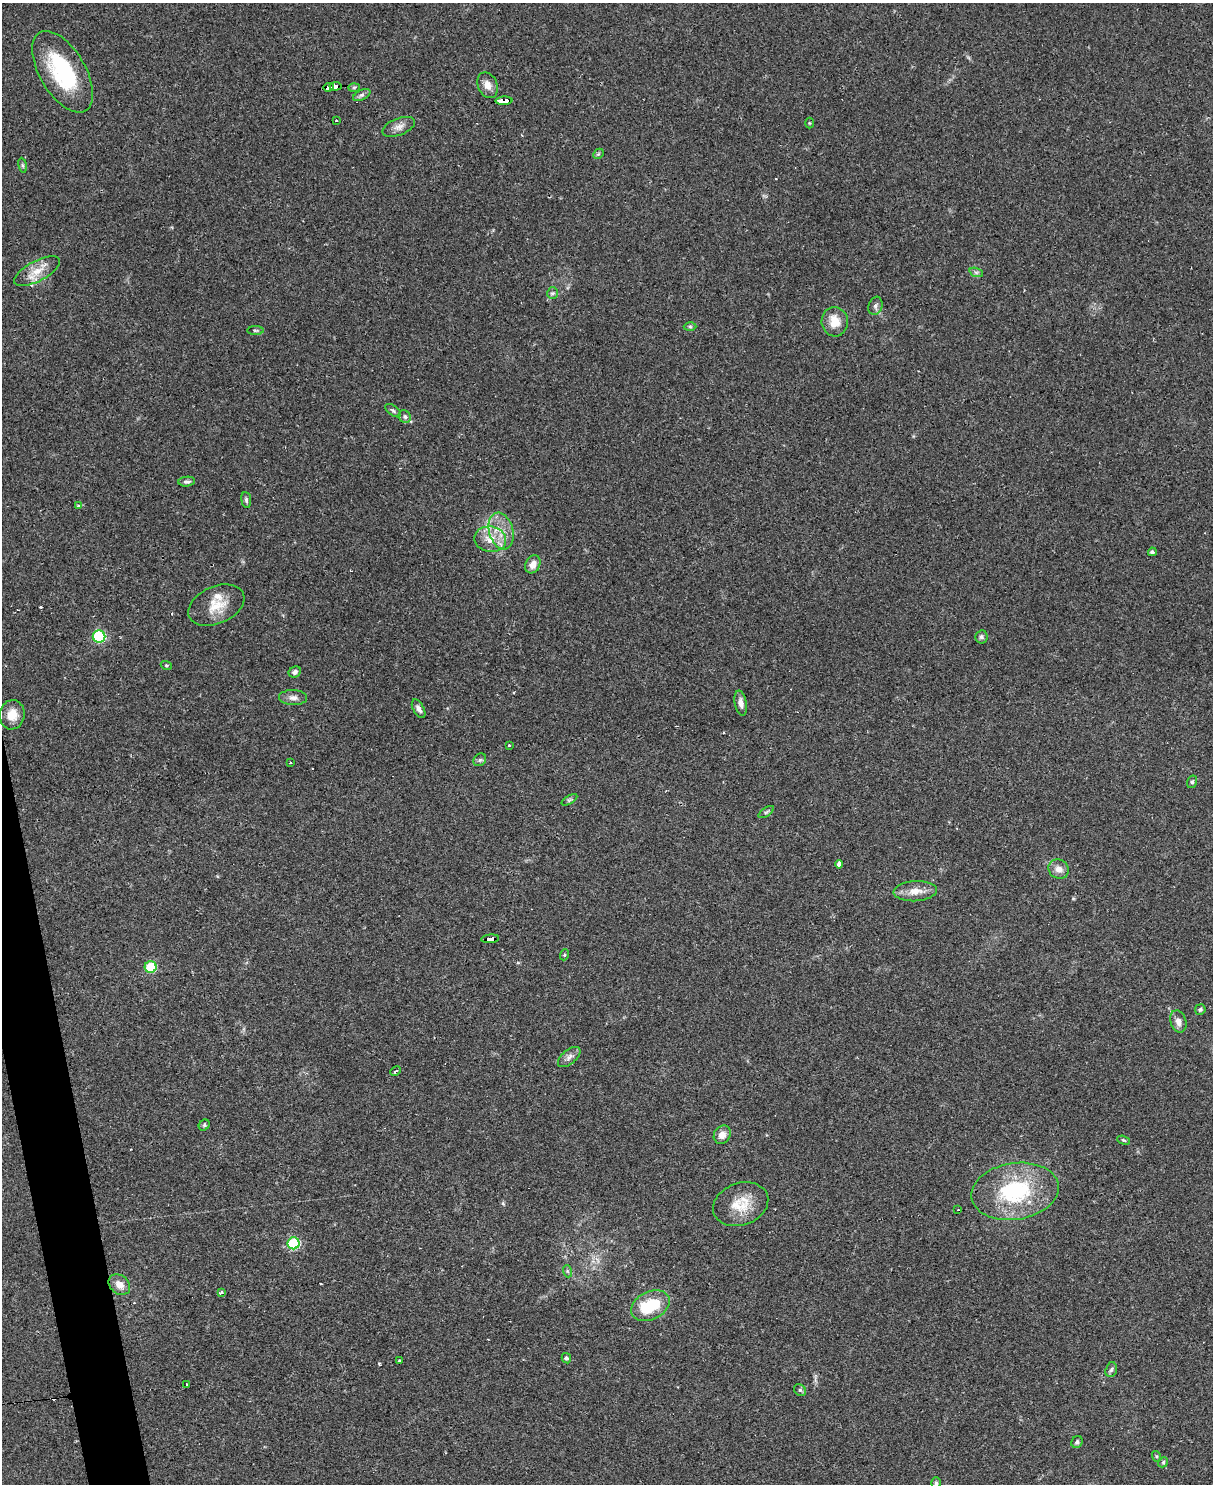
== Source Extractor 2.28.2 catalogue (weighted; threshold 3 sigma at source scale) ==
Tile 7 of 4 x 3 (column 3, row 2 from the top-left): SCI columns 2423-3633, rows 1728-3209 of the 4844 x 4824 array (HDU 1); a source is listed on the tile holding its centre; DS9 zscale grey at full resolution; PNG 1215 x 1486 px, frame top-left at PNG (2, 3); each listed source drawn as its Kron ellipse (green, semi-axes under 4 px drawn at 4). Shown black and unused: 2% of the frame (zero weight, under 2 of 3 exposures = <1% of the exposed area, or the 3 px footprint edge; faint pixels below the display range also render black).
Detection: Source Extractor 2.28.2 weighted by HDU 2 'WHT'; one run over the whole footprint, this tile lists its part. Background 0.0698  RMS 0.0058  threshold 0.0262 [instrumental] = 3 sigma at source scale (4.5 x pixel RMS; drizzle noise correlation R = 1.50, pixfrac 1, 0.05/0.05 arcsec/px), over >= 5 px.
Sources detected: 85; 1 inside a brighter object's white glare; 8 cosmic-ray / hot-pixel residue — neither listed nor drawn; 3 inside a brighter listed object's ellipse — not listed separately; the other 73 listed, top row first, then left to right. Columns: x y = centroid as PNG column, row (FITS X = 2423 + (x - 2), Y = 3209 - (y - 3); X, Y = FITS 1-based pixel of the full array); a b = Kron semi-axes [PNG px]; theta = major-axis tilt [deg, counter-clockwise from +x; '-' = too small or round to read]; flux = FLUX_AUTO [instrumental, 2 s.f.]
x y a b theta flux
62 72 45 22 -59 49
488 85 13 9 -67 4.4
335 86 6 4 5 43
329 87 5 3 - 44
354 87 6 4 2 0.76
362 95 9 5 26 1.6
504 101 8 4 1 77
336 121 3 3 - 2.1
809 123 5 3 - 0.54
399 127 17 8 21 3.9
598 154 6 4 45 0.78
23 165 7 4 -81 0.91
37 271 25 10 28 8.5
976 272 7 4 -18 1.2
553 293 6 5 - 1.2
875 306 9 7 71 1.9
835 322 15 13 -84 8.2
690 327 6 4 -1 0.87
255 330 8 4 -1 0.89
393 411 9 5 -37 1.2
405 417 7 6 - 1.4
187 482 8 5 6 1.5
246 500 8 5 -82 1.2
78 506 3 3 - 0.93
501 531 19 12 -73 9.7
490 539 16 13 -10 9.1
1152 552 4 4 - 1.2
533 564 9 7 62 4.7
216 605 29 18 24 13
99 637 6 6 - 48
981 637 6 6 - 1.5
166 665 5 3 - 0.63
295 672 6 5 - 1.7
293 698 14 7 -1 3.2
741 703 13 6 -79 3.3
419 709 10 5 -61 2.4
12 715 15 12 81 8.4
509 745 3 3 - 0.85
480 760 7 5 44 1.2
290 763 3 3 - 0.62
1192 782 6 5 - 1
569 800 9 4 31 1
766 812 9 3 33 0.89
839 864 4 4 - 2
1059 869 10 9 - 4.1
915 891 22 10 3 6.9
490 939 9 4 5 160
564 955 5 3 - 0.59
151 967 6 6 - 32
1200 1009 5 5 - 1.1
1178 1021 11 8 -73 3.8
569 1057 13 7 40 2.8
395 1071 5 3 - 0.81
204 1125 6 5 - 0.85
722 1135 9 8 - 4.5
1124 1140 7 4 -20 0.76
1015 1191 44 28 9 54
741 1204 28 21 20 15
958 1210 3 2 - 0.41
294 1243 6 6 - 53
567 1271 6 4 -71 0.78
119 1285 12 9 -41 4.7
221 1293 3 3 - 9.6
650 1306 20 14 26 23
566 1358 5 4 - 1.1
400 1361 3 3 - 1.2
1111 1370 7 5 72 1.4
186 1385 3 2 - 0.76
800 1390 6 5 - 0.97
1077 1442 6 5 - 1.2
1156 1456 5 3 - 0.72
1163 1462 5 4 - 0.83
936 1483 5 4 - 0.93
Overlapping masked pixels (flux is a lower limit): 4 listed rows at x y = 335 86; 329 87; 504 101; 490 939